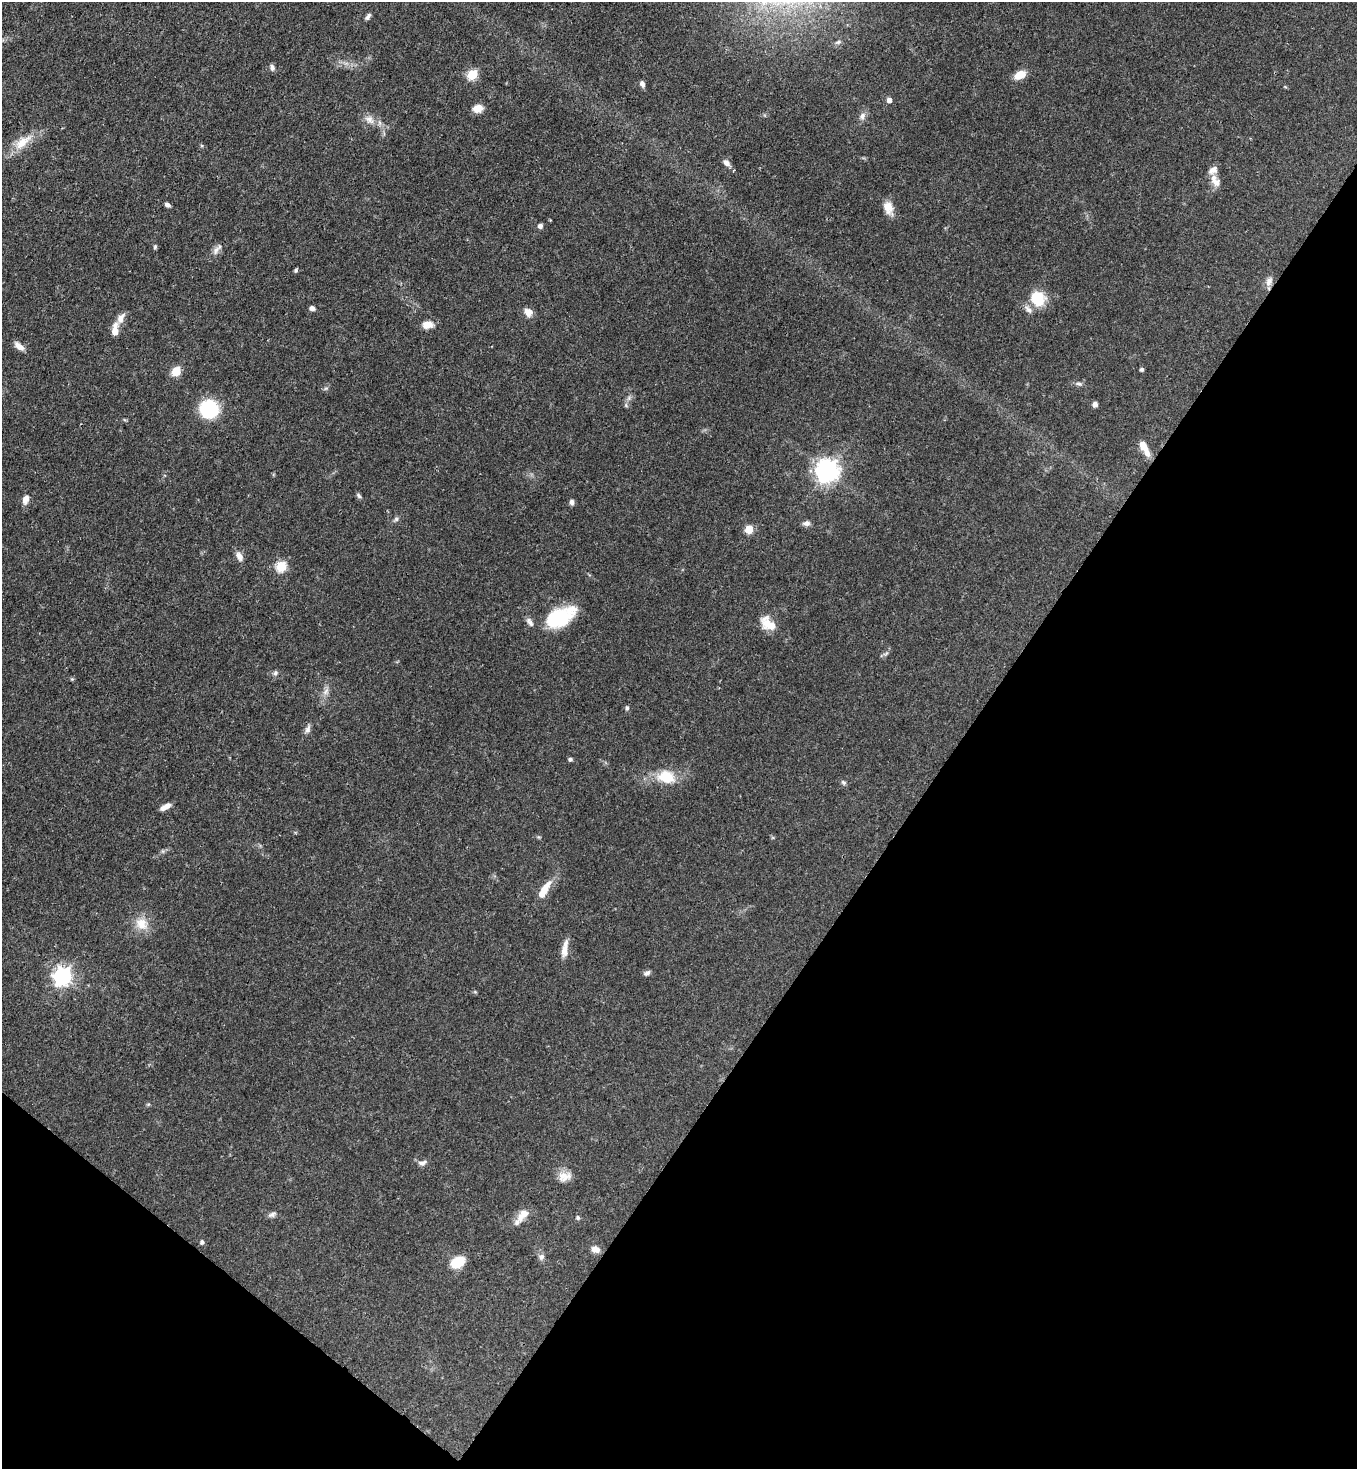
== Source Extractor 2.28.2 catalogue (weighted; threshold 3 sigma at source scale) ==
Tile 15 of 4 x 4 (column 3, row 4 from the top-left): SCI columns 2934-4288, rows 59-1525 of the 6007 x 5985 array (HDU 1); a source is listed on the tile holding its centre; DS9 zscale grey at full resolution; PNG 1359 x 1471 px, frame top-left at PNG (2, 2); no overlay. Shown black and unused: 34% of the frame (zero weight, under 3 of 4 exposures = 7% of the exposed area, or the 3 px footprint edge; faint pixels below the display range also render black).
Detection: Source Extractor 2.28.2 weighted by HDU 2 'WHT'; one run over the whole footprint, this tile lists its part. Background 0.0745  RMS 0.0039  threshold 0.0175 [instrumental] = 3 sigma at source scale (4.5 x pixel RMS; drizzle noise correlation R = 1.50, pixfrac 1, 0.05/0.05 arcsec/px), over >= 5 px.
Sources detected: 77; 6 inside a brighter listed object's ellipse — not listed separately; the other 71 listed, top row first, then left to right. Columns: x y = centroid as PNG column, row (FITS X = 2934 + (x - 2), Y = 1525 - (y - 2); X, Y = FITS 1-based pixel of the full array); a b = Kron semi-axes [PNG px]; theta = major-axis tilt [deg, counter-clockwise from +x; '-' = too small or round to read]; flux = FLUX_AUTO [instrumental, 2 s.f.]
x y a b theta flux
368 17 9 5 54 1.1
838 42 9 5 11 1.1
272 67 9 5 -73 1.1
472 74 5 5 - 25
1020 75 14 8 28 4.8
642 83 7 5 -69 1.4
889 100 4 4 - 2.2
478 108 8 6 16 6.1
862 116 11 7 66 1.7
369 119 15 10 -33 3.2
22 142 28 11 38 7.8
726 163 9 7 -49 1.7
1214 178 14 7 78 2.8
167 205 6 4 -27 1.1
888 207 16 10 -69 4.6
540 226 5 5 - 1.3
155 247 6 4 70 0.57
216 250 13 7 69 1.9
296 270 5 4 - 0.59
1269 281 13 8 68 2.3
1038 299 12 10 -69 17
312 308 5 5 - 1.5
1028 309 13 6 -46 1.8
528 312 10 9 - 2.9
121 318 14 8 63 2.9
427 325 11 8 6 3.8
115 330 15 7 85 4
19 346 13 7 -39 2.7
1142 369 4 4 - 0.9
176 371 5 5 - 17
1079 384 9 5 -13 1
326 388 6 4 19 0.59
1095 404 6 5 - 1.5
626 405 6 5 - 0.65
209 409 18 18 - 23
1143 446 14 9 -58 3.5
827 471 8 7 - 310
359 496 7 5 -56 0.8
26 499 12 7 71 2.6
572 502 7 5 -88 1.1
396 519 6 6 - 0.81
806 523 9 6 2 1.6
749 529 5 5 - 13
239 556 12 7 -65 2.3
281 566 6 5 - 28
560 617 33 18 26 24
530 622 13 6 -58 1.6
768 624 20 12 -40 6.7
886 654 10 3 21 0.72
275 673 7 6 - 0.9
326 692 11 7 52 1.9
627 708 6 4 -82 0.75
308 729 12 7 66 1.5
570 759 4 4 - 0.97
666 777 24 17 -11 10
843 782 8 5 -41 0.79
167 806 9 7 22 2.1
545 889 23 8 59 5.8
142 924 19 16 -34 6.4
565 948 24 7 80 3.7
647 973 8 6 26 1.2
62 976 7 7 - 160
422 1163 11 7 11 1.6
565 1176 18 11 12 4.1
272 1214 11 6 33 1.3
523 1215 19 9 50 4.4
578 1217 6 6 - 0.72
202 1242 5 4 - 0.98
595 1249 10 8 -17 2.6
541 1257 9 6 58 1.3
457 1262 14 9 27 9.9